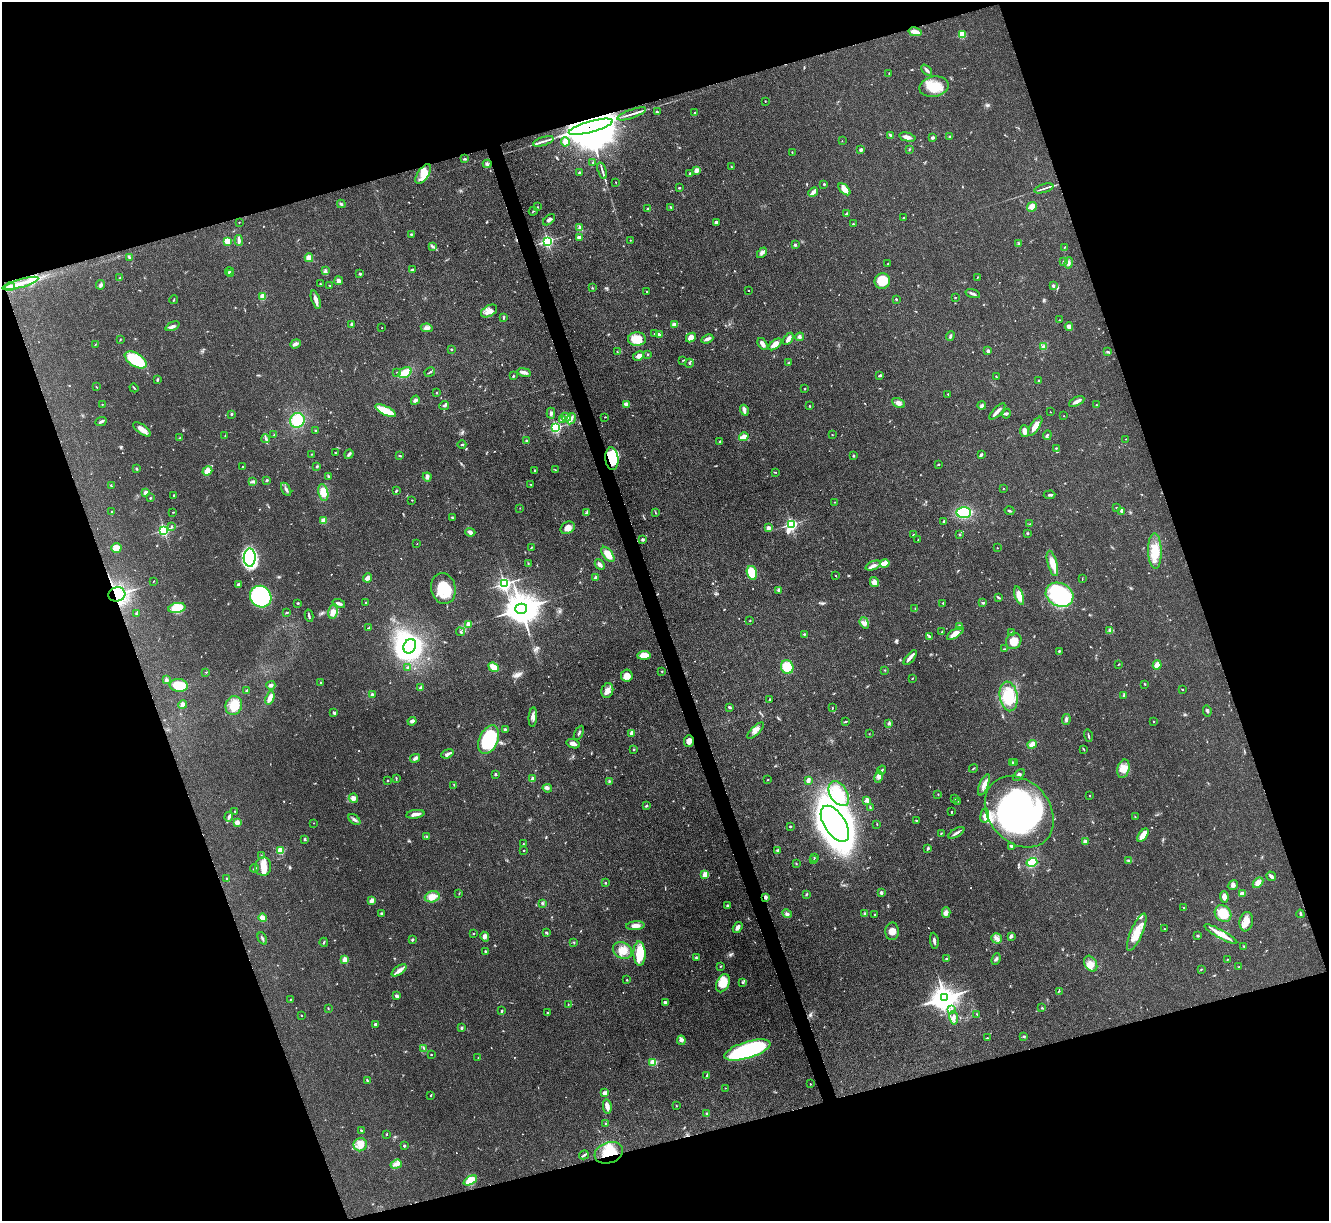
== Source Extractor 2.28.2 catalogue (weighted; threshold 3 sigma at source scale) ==
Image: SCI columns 3-5307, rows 271-5145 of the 5309 x 5293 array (HDU 1 of 3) = the unmasked area's bounding box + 8 px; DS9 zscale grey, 4 x 4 block average (1 PNG px = mean of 4 x 4 image px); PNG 1331 x 1223 px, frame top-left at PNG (2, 2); each listed source drawn as its Kron ellipse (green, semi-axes under 4 px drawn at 4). Shown black and unused: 37% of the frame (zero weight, under 3 of 4 exposures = <1% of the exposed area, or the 3 px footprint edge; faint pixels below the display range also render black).
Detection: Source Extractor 2.28.2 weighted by HDU 2 'WHT'. Background 0.0855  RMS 0.0062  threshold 0.0281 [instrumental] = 3 sigma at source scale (4.5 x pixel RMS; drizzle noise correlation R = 1.50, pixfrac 1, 0.05/0.05 arcsec/px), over >= 5 px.
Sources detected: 711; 2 too faint to see at this stretch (4 x 4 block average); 8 inside a brighter object's white glare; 3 cosmic-ray / hot-pixel residue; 1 long thin detection or spike segment (spike, bleed or trail) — neither listed nor drawn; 9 coinciding with a brighter row at this scale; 35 inside a brighter listed object's ellipse — not listed separately; of the other 653, all 500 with FLUX_AUTO >= 1.69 (the completeness limit of this list) listed and drawn (153 fainter detections not listed), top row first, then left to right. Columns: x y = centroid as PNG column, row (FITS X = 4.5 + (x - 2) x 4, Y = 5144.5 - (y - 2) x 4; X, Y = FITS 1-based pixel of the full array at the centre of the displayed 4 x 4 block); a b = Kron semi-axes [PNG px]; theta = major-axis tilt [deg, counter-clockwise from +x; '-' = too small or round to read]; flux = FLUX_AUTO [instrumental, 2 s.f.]
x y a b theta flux
915 32 7 3 -12 38
962 34 2 2 - 210
927 70 6 3 -46 9.3
889 73 2 2 - 2.8
934 87 15 10 11 100
765 101 2 2 - 1.8
657 112 3 2 - 4.5
695 113 2 2 - 6.1
632 114 15 2 19 19
591 127 23 5 15 62000
891 135 4 2 - 6.5
907 137 8 3 -13 17
933 137 4 2 - 6.9
950 137 2 2 - 2.2
543 141 11 2 18 15
842 141 2 2 - 2
565 142 4 3 - 31
909 149 3 2 - 2.3
861 150 3 2 - 11
792 152 2 2 - 2.3
465 159 3 2 - 5
593 163 3 2 - 1.9
487 164 4 2 - 5.8
731 167 2 2 - 2.1
697 170 4 3 - 21
602 171 8 2 -72 9.9
579 173 2 2 - 4.1
689 173 3 2 - 3.6
423 174 11 5 57 48
616 182 2 2 - 4.3
824 184 2 2 - 4
679 188 2 2 - 12
1044 188 10 2 17 9.4
844 189 7 3 -44 33
813 192 5 2 - 25
341 204 4 2 - 7.5
537 207 2 2 - 2
671 207 3 2 - 2.6
1032 207 5 4 - 26
648 209 2 2 - 25
533 211 4 2 - 3.4
846 214 3 2 - 5.2
904 218 3 2 - 3.6
549 220 7 2 42 7.8
239 222 2 2 - 2.9
716 223 3 3 - 11
853 224 2 2 - 4.2
580 228 4 3 - 7.5
411 234 3 2 - 3.5
579 237 3 2 - 15
239 240 5 2 - 18
630 240 2 2 - 3.1
227 241 2 2 - 200
548 241 2 2 - 850
1019 243 2 2 - 2.7
795 245 2 2 - 8
433 246 3 2 - 4.5
1064 247 2 2 - 2
762 253 6 3 47 11
129 257 3 2 - 4.3
309 258 4 4 - 23
1063 262 4 2 - 6.6
1068 263 6 3 79 9.7
888 264 2 2 - 2
412 270 3 2 - 6.9
229 271 4 2 - 4.8
325 271 4 3 - 5.9
230 274 2 2 - 32
360 274 2 2 - 7.8
120 277 2 2 - 2
977 277 3 2 - 2.1
339 281 4 3 - 13
882 281 8 7 - 95
20 283 18 3 16 42
320 284 2 2 - 2.5
100 285 4 3 - 6.8
330 285 3 2 - 2.5
1053 286 4 2 - 4.9
10 287 5 2 - 54
592 288 2 2 - 2.5
646 291 2 2 - 4.4
748 291 2 2 - 2.8
973 294 7 2 -17 12
262 297 2 2 - 140
955 297 2 2 - 2.6
896 299 2 2 - 8
174 300 4 2 - 2.8
316 300 9 3 -71 19
489 311 9 5 29 25
503 317 3 2 - 3
1059 320 3 2 - 2.1
352 324 3 2 - 8.9
675 324 4 3 - 17
172 326 7 3 25 11
1069 327 4 3 - 23
382 328 2 2 - 2.9
427 328 6 4 -9 12
654 334 2 2 - 3
659 335 3 2 - 11
950 336 5 2 - 7
691 337 5 4 - 26
800 337 4 3 - 7.6
637 339 9 7 0 69
707 339 6 3 24 14
788 339 7 3 59 20
120 340 4 2 - 2.3
295 344 5 3 - 14
763 344 7 4 -57 15
775 344 7 4 39 30
95 345 3 2 - 1.9
1043 347 3 3 - 5.1
451 349 2 2 - 3.5
988 351 2 2 - 35
617 352 2 2 - 2.5
1108 352 2 2 - 1.8
648 354 2 2 - 3.5
638 356 6 3 27 22
136 360 12 6 -32 180
683 360 3 2 - 2.2
689 363 4 2 - 4.5
788 363 3 2 - 2.8
397 372 2 2 - 2.8
430 372 5 2 - 4.9
524 372 7 2 -10 19
405 373 7 5 31 55
880 375 4 2 - 5.3
513 376 3 2 - 3.5
996 377 2 2 - 2.5
157 380 3 2 - 5.9
1038 380 2 2 - 2.6
96 387 3 2 - 2.2
134 388 5 2 - 3.5
805 389 2 2 - 3.4
436 393 2 2 - 5.7
948 394 2 2 - 4.6
415 400 5 3 - 9.7
1077 401 8 2 28 22
898 403 7 4 -28 17
102 404 2 2 - 1.7
626 404 3 2 - 34
444 405 5 2 - 5.6
1096 405 3 2 - 2.1
810 406 2 2 - 2.9
982 406 4 3 - 8.5
744 410 5 2 - 9.1
386 411 11 4 -26 77
997 411 10 3 47 16
1050 412 2 2 - 1.7
551 413 5 3 - 8.3
231 414 2 2 - 14
1007 414 5 3 - 5.9
1064 416 2 2 - 2.1
566 417 5 4 - 11
605 417 3 2 - 2
571 419 6 3 61 16
297 420 7 7 - 100
562 420 2 2 - 3.1
101 421 6 2 24 10
1035 426 11 4 56 37
556 428 2 2 - 590
142 429 11 4 -36 27
315 431 2 2 - 2.7
1024 431 6 3 -83 26
274 435 2 2 - 2.1
832 435 2 2 - 2.5
1047 435 5 2 - 6.9
225 436 2 2 - 1.7
744 437 5 3 - 31
180 438 2 2 - 2.7
265 439 4 2 - 4.4
1126 439 2 2 - 1.9
526 441 2 2 - 17
720 442 3 2 - 5.2
462 445 4 2 - 3.8
1056 448 3 2 - 1.9
335 453 2 2 - 2.4
312 454 2 2 - 2.1
349 454 5 3 - 8.5
981 454 4 3 - 5.1
400 456 4 2 - 4
853 456 2 2 - 15
612 459 11 6 -85 230
938 464 2 2 - 3.4
243 466 2 2 - 4.5
317 466 2 2 - 7.3
136 469 3 2 - 3.9
535 470 2 2 - 5.9
555 470 3 2 - 2.4
207 471 5 3 - 37
775 472 3 2 - 2.4
328 477 3 2 - 4.1
427 477 4 3 - 8.8
267 480 3 2 - 4.8
253 481 3 2 - 5.5
531 484 2 2 - 2.2
111 486 2 2 - 2.5
1003 488 2 2 - 1.8
286 489 7 2 -59 11
396 491 3 2 - 4.4
323 492 8 5 -78 50
146 493 2 2 - 66
174 495 2 2 - 4.3
1050 495 6 2 4 7.9
150 498 2 2 - 3.3
412 500 2 2 - 2
835 502 2 2 - 2
520 508 2 2 - 1.7
1116 508 2 2 - 2.6
1009 511 5 2 - 5.1
1121 511 4 2 - 8.5
112 512 2 2 - 9.6
173 512 2 2 - 2
655 512 3 2 - 2.3
964 512 7 5 4 220
587 513 3 2 - 3.7
452 518 2 2 - 2.5
323 521 2 2 - 100
944 522 2 2 - 21
791 524 3 2 - 850
1030 524 3 2 - 1.7
172 526 2 2 - 3.7
568 528 7 5 34 31
768 528 2 2 - 65
164 530 2 2 - 780
470 532 5 3 - 9.5
1027 533 3 2 - 4
960 534 2 2 - 5
913 535 2 2 - 5.4
642 539 2 2 - 33
918 540 2 2 - 1.8
417 544 2 2 - 1.9
116 548 5 4 - 45
531 548 3 2 - 2.7
997 548 2 2 - 1.8
1155 551 17 6 -88 69
608 554 9 4 -53 43
250 558 9 6 89 390
528 563 2 2 - 2.4
1052 563 13 4 -74 47
885 564 5 3 - 38
600 565 5 2 - 17
873 566 8 4 22 15
752 573 7 5 -74 120
836 576 2 2 - 2.5
367 578 5 3 - 17
596 578 2 2 - 47
1082 579 3 2 - 1.7
153 581 3 2 - 1.9
874 582 5 3 - 12
504 584 2 2 - 1100
238 585 3 2 - 13
443 588 15 12 -76 140
779 590 2 2 - 45
117 594 8 7 - 380
1060 595 14 11 -24 420
1019 596 9 4 -72 50
261 597 11 10 - 420
999 598 2 2 - 2.8
298 603 3 2 - 3.7
339 603 6 2 -19 13
366 603 2 2 - 1.8
943 603 2 2 - 4.8
983 603 3 2 - 4.3
177 608 8 5 11 83
915 608 3 2 - 2.1
521 609 6 5 - 9500
333 612 7 5 78 20
286 613 2 2 - 2.3
136 614 3 2 - 3
309 616 6 2 -78 7.1
750 621 2 2 - 2.5
864 623 6 4 -70 14
468 624 2 2 - 54
959 627 2 2 - 74
369 628 4 2 - 3.8
1110 631 3 2 - 4.2
460 632 4 2 - 4.2
942 632 2 2 - 2.3
955 633 9 4 34 36
1012 633 2 2 - 18
804 634 3 2 - 4.5
929 636 3 2 - 3.9
1014 641 8 7 - 50
410 646 7 6 - 440
1005 649 2 2 - 2
1059 651 3 2 - 3.5
644 655 7 4 3 41
910 658 9 3 50 16
1119 664 3 2 - 2.2
1157 665 4 3 - 30
407 667 2 2 - 4.3
494 667 5 3 - 53
787 667 7 6 - 98
885 670 2 2 - 2
662 671 2 2 - 3.1
206 672 3 2 - 2.5
627 676 6 5 - 34
912 678 3 2 - 2.5
166 680 2 2 - 39
321 682 2 2 - 2.4
1145 684 2 2 - 2.5
179 685 9 6 -7 81
271 685 5 2 - 12
421 688 4 3 - 6
1182 689 3 2 - 2.5
607 690 7 6 - 22
247 691 3 2 - 5.5
372 695 2 2 - 35
1124 695 3 2 - 3.1
1009 696 15 9 -81 120
270 698 7 3 69 28
770 699 2 2 - 8.7
183 705 4 4 - 9.2
234 706 9 8 - 71
729 707 4 2 - 5.2
832 708 2 2 - 1.8
1207 711 5 2 - 5.2
334 713 3 2 - 8.5
533 717 10 4 85 16
1066 719 5 3 - 8.3
412 721 4 3 - 12
1154 721 2 2 - 3.6
845 722 4 2 - 3.3
889 723 3 3 - 6.6
505 729 3 2 - 4.5
756 731 11 4 44 19
579 733 7 2 62 7.7
632 733 2 2 - 60
869 734 2 2 - 2.1
1088 736 6 2 -76 4.8
489 740 15 9 66 360
689 741 6 5 - 19
573 744 7 3 -16 21
1032 744 5 4 - 22
634 749 2 2 - 6.7
1084 749 2 2 - 2
447 754 6 3 20 11
415 758 5 3 - 14
1012 762 4 2 - 4.1
1015 762 2 2 - 2.4
973 768 4 2 - 2.8
1123 769 9 6 74 37
882 770 5 2 - 4.5
495 774 2 2 - 18
1019 775 7 2 49 8.2
879 777 6 4 78 16
396 779 3 2 - 2.9
532 779 4 3 - 8.9
768 779 2 2 - 1.8
387 780 2 2 - 2.6
808 780 3 2 - 21
609 781 3 2 - 4
454 785 2 2 - 1.8
984 785 11 4 67 23
547 788 5 3 - 8.1
839 794 13 8 -57 74
938 794 2 2 - 2
1090 796 2 2 - 5
353 798 4 4 - 18
955 798 2 2 - 2.2
867 800 2 2 - 61
958 801 2 2 - 1.9
646 806 3 2 - 5.5
870 807 3 2 - 3
235 811 2 2 - 2.4
951 812 2 2 - 2.9
1019 812 39 30 -49 1000
415 814 9 2 8 21
985 816 7 4 83 13
229 817 5 3 - 7.1
1135 817 2 2 - 2.4
354 820 7 3 -40 9.8
916 820 2 2 - 4.9
237 822 4 3 - 17
314 823 2 2 - 1.9
835 824 20 10 -57 3400
877 824 3 2 - 1.8
790 826 2 2 - 4.6
941 833 3 2 - 2.6
956 833 9 2 31 12
1143 835 7 3 55 63
427 836 3 2 - 2.6
304 839 2 2 - 2.9
1085 842 3 3 - 11
523 844 2 2 - 2.1
1011 846 3 3 - 5.7
928 848 4 2 - 6.2
524 850 2 2 - 2.2
778 850 4 3 - 5.5
281 851 2 2 - 230
262 856 3 2 - 2.9
814 858 2 2 - 2.3
814 860 2 2 - 2
1129 860 3 2 - 3.6
1032 862 5 4 - 68
796 863 2 2 - 2.2
263 867 9 8 - 38
254 868 4 2 - 4.6
705 875 2 2 - 120
1271 876 5 3 - 8.8
227 878 2 2 - 3
605 883 2 2 - 9.1
1258 883 6 4 47 23
1233 885 5 4 - 9.4
459 893 2 2 - 1.7
881 893 2 2 - 38
807 894 3 2 - 4.9
1242 894 3 3 - 23
432 897 7 5 16 38
765 897 2 2 - 45
1224 897 6 3 -82 23
372 900 3 2 - 24
542 903 3 3 - 4.4
727 906 2 2 - 20
1183 907 2 2 - 3.4
381 913 3 2 - 3.5
946 913 5 4 - 11
787 914 5 3 - 8
865 914 2 2 - 34
874 914 2 2 - 2.7
1223 914 9 7 -46 78
1300 914 4 2 - 4
262 918 4 3 - 21
1246 922 10 6 81 39
635 926 9 4 5 26
738 927 6 3 56 17
1164 929 2 2 - 3
892 931 9 7 89 28
1137 932 20 6 66 64
473 933 2 2 - 1.7
546 933 3 2 - 4.7
1221 934 18 3 -29 54
1011 936 4 3 - 12
1198 936 2 2 - 8.6
485 937 5 3 - 17
262 938 6 2 -64 5
996 938 5 5 - 14
412 939 3 2 - 5
934 941 8 2 -82 10
324 942 4 2 - 3.4
574 942 2 2 - 1.8
1244 946 2 2 - 3.2
622 950 10 8 -28 45
485 951 3 2 - 3.6
639 954 12 6 -87 97
696 957 3 2 - 3.6
946 959 2 2 - 5.3
996 959 6 3 69 7.1
1227 959 2 2 - 1.9
345 960 2 2 - 130
1091 964 8 6 -59 29
721 966 2 2 - 2.2
1239 967 3 2 - 3.6
1201 969 3 2 - 2.3
399 970 8 3 36 21
627 980 2 2 - 2.5
743 982 3 3 - 5.8
723 983 9 6 65 66
1059 991 2 2 - 2.3
397 996 4 2 - 9.3
945 998 4 4 - 4000
290 999 2 2 - 1.8
665 1002 3 2 - 11
568 1004 2 2 - 2.2
328 1008 3 2 - 2.4
1042 1008 2 2 - 2.5
951 1009 2 2 - 2
502 1010 2 2 - 3.2
547 1013 2 2 - 2.7
977 1014 2 2 - 2.2
301 1015 2 2 - 2.4
954 1018 7 3 -81 12
375 1024 2 2 - 5.4
462 1028 3 3 - 4.3
1024 1036 3 2 - 5.3
987 1038 3 2 - 3.8
681 1040 5 3 - 8.4
424 1048 4 2 - 4.4
747 1050 24 8 17 520
431 1055 2 2 - 6.4
478 1058 2 2 - 2
653 1062 2 2 - 200
707 1075 3 2 - 3.4
368 1081 2 2 - 2.7
810 1084 2 2 - 5.1
725 1088 2 2 - 1.7
605 1093 3 2 - 19
431 1095 3 2 - 2.7
607 1106 7 3 -80 25
676 1106 3 2 - 2
707 1114 3 2 - 3.5
605 1123 2 2 - 4.2
361 1130 3 2 - 2.6
387 1134 2 2 - 1.8
360 1145 7 6 - 31
404 1146 2 2 - 16
609 1153 14 10 19 110
584 1155 5 2 - 7.6
396 1164 6 3 19 21
470 1180 7 3 27 71
Overlapping masked pixels (flux is a lower limit): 6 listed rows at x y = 591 127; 10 287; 612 459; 117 594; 765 897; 609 1153
Diffuse or blended objects may show on this block-average render without a row.